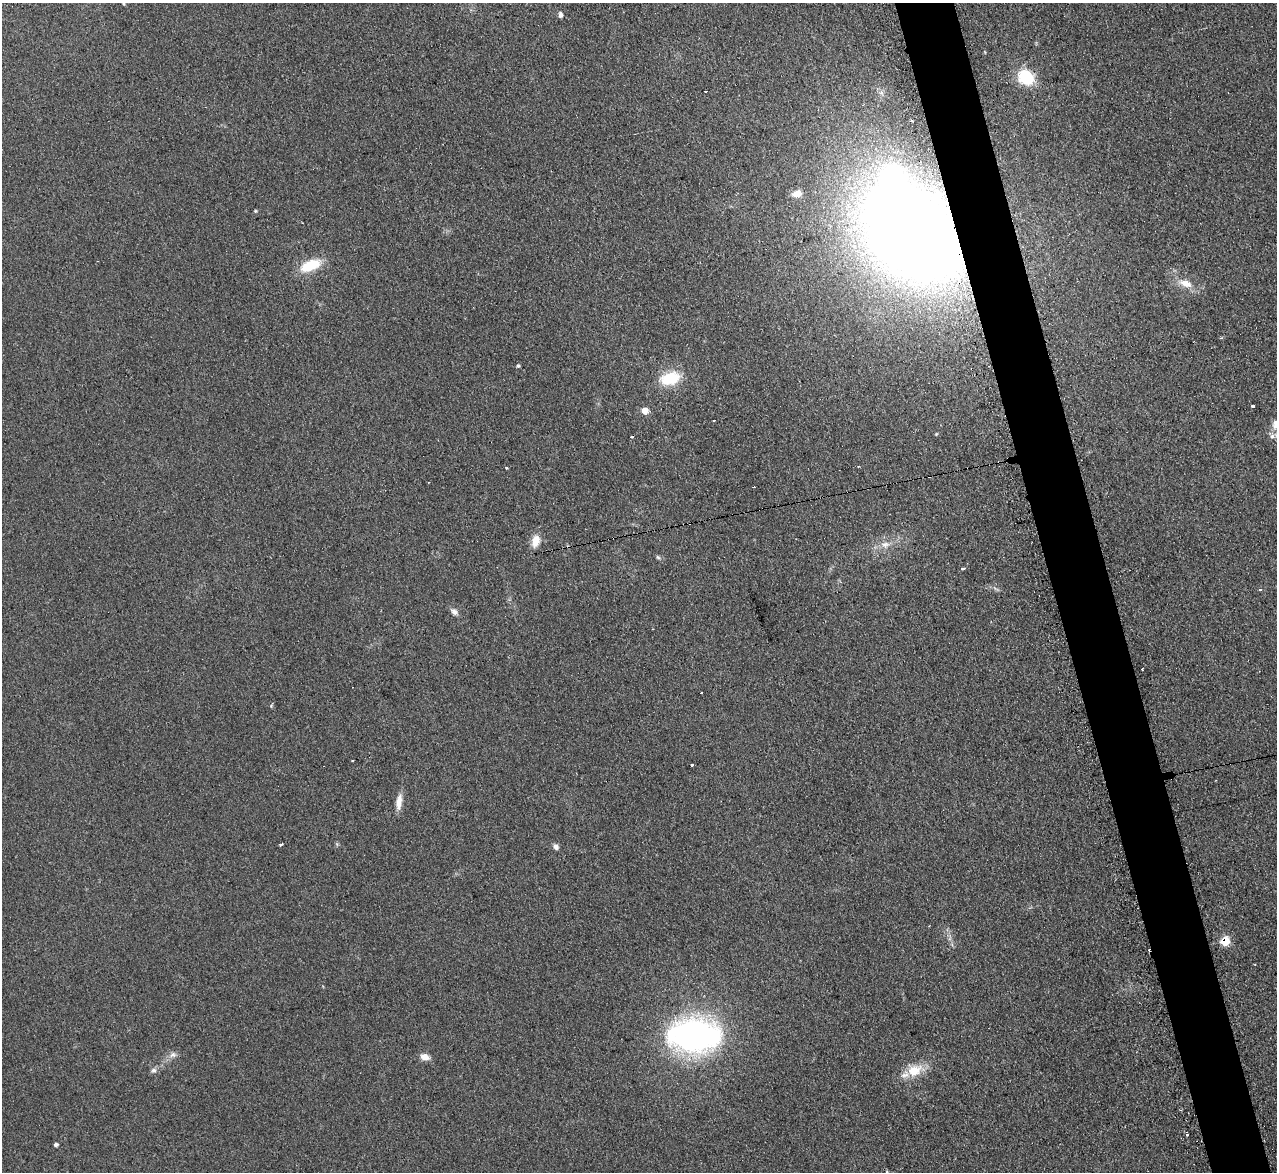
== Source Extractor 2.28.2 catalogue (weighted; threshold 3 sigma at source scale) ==
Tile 6 of 4 x 4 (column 2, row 2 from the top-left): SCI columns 1295-2569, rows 2603-3772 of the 5128 x 5082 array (HDU 1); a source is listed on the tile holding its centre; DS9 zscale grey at full resolution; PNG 1279 x 1174 px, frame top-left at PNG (2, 3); no overlay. Shown black and unused: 5% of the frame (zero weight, under 2 of 3 exposures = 2% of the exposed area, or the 3 px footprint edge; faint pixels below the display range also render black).
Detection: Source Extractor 2.28.2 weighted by HDU 2 'WHT'; one run over the whole footprint, this tile lists its part. Background 0.221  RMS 0.015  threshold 0.0671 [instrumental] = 3 sigma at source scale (4.5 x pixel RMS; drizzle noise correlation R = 1.50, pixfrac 1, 0.05/0.05 arcsec/px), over >= 5 px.
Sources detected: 43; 1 inside a brighter object's white glare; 6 cosmic-ray / hot-pixel residue — not listed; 1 inside a brighter listed object's ellipse — not listed separately; the other 35 listed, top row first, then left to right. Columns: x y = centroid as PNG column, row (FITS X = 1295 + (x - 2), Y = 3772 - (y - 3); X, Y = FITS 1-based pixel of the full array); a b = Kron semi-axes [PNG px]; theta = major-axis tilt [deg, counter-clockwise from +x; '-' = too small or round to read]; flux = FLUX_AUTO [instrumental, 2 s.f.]
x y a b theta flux
124 4 4 3 - 1.5
560 15 6 5 - 4.5
1026 77 16 14 -37 59
797 194 13 9 19 12
255 211 4 4 - 1.5
914 233 83 63 -43 2600
310 265 25 12 23 44
1186 283 20 10 -20 19
1221 338 4 3 - 1.9
518 366 4 4 - 2.2
670 378 25 15 15 45
1252 405 3 3 - 31
645 411 6 5 - 18
1275 424 15 9 84 11
506 467 3 3 - 3.4
535 541 14 9 75 18
885 544 13 8 6 11
658 557 6 5 - 2.4
963 568 4 3 - 6.9
1260 590 3 3 - 2.4
454 612 9 6 -35 6.2
1142 668 3 2 - 1.9
701 693 2 2 - 1.3
692 764 3 3 - 3.3
399 802 22 7 83 14
281 844 4 3 - 5.4
556 847 7 6 - 5.5
1225 941 6 5 - 55
694 1036 45 29 0 470
173 1055 9 8 - 6.4
425 1057 11 7 -13 11
154 1070 7 7 - 4.2
915 1070 19 13 22 34
56 1145 4 4 - 3.7
887 1171 3 2 - 1.8
Overlapping masked pixels (flux is a lower limit): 2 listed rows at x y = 914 233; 1225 941
Isophote crosses this tile's border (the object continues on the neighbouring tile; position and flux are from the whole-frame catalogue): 2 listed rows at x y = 1275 424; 887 1171